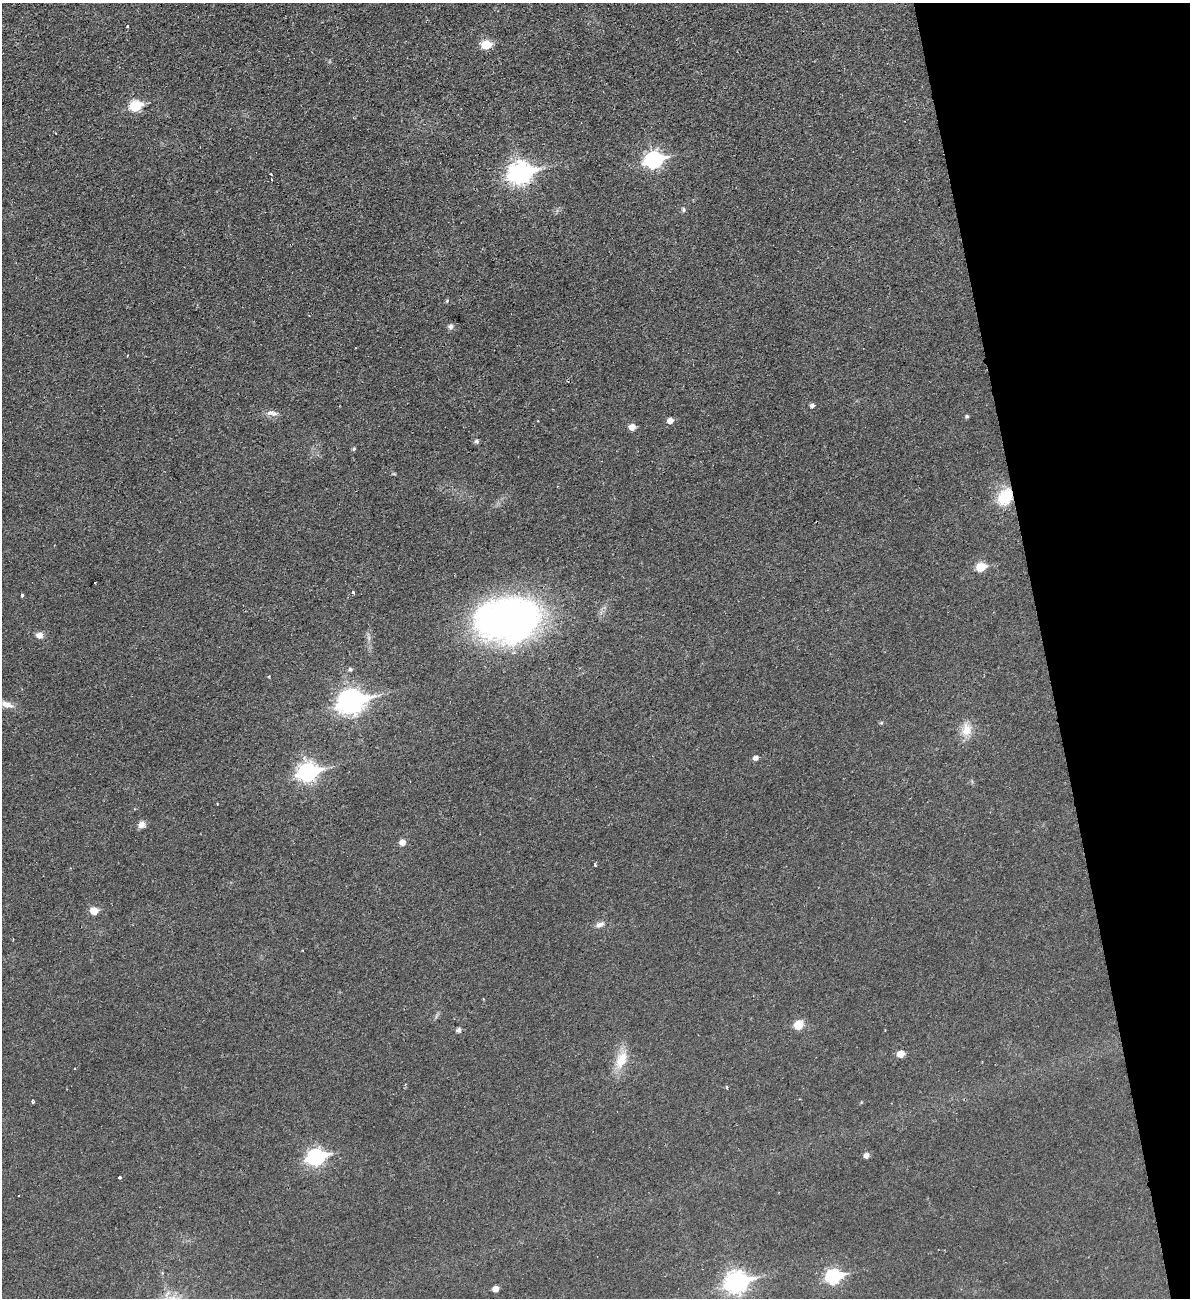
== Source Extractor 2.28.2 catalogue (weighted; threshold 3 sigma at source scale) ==
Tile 12 of 4 x 4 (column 4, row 3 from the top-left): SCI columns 3731-4918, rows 1357-2652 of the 5204 x 5300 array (HDU 1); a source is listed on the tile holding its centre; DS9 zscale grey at full resolution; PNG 1192 x 1300 px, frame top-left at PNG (2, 3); no overlay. Shown black and unused: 12% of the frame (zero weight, under 2 of 3 exposures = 3% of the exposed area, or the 3 px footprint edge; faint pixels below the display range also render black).
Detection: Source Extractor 2.28.2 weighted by HDU 2 'WHT'; one run over the whole footprint, this tile lists its part. Background 0.0216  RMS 0.0048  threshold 0.0214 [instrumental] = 3 sigma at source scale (4.5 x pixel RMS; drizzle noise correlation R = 1.50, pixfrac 1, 0.05/0.05 arcsec/px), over >= 5 px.
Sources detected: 50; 2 cosmic-ray / hot-pixel residue — not listed; the other 48 listed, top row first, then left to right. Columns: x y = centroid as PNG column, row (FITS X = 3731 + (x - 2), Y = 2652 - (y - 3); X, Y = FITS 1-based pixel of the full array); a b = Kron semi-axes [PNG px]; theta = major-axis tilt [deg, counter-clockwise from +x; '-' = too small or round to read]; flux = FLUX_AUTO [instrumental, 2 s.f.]
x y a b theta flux
127 26 3 2 - 1
486 45 6 6 - 15
135 106 7 6 - 31
653 160 9 7 16 120
520 173 10 8 14 270
271 175 4 2 - 0.64
683 209 6 5 - 0.99
450 327 7 7 - 1.5
812 405 5 4 - 1.5
270 412 12 8 19 2.4
967 416 5 4 - 0.78
670 421 6 5 - 3.4
632 427 6 5 - 3.8
476 441 6 5 - 1.2
354 449 5 4 - 0.71
1005 497 23 17 59 15
981 567 6 5 - 16
353 592 4 3 - 1
22 595 3 3 - 1.7
508 620 62 40 7 210
39 635 8 7 - 2.7
350 669 5 5 - 0.93
351 701 11 9 13 360
7 704 18 8 -20 3.6
881 723 5 4 - 0.63
966 730 20 12 -90 6.8
756 758 5 5 - 2.4
308 772 9 8 - 180
217 804 4 3 - 0.34
142 824 9 8 - 2.4
402 842 6 5 - 3.2
595 865 4 3 - 0.57
94 911 6 5 - 8.4
600 924 13 6 25 2.2
13 939 3 2 - 0.39
798 1025 10 9 - 6.8
459 1030 6 5 - 1.6
900 1054 6 5 - 5.5
621 1060 26 13 67 9.9
74 1069 3 2 - 0.69
726 1087 4 3 - 0.85
32 1101 4 3 - 0.88
866 1155 6 5 - 2.2
316 1157 9 7 15 120
120 1177 3 3 - 1.8
833 1276 8 7 - 67
736 1282 10 8 16 240
495 1289 5 5 - 3.4
Overlapping masked pixels (flux is a lower limit): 1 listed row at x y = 1005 497